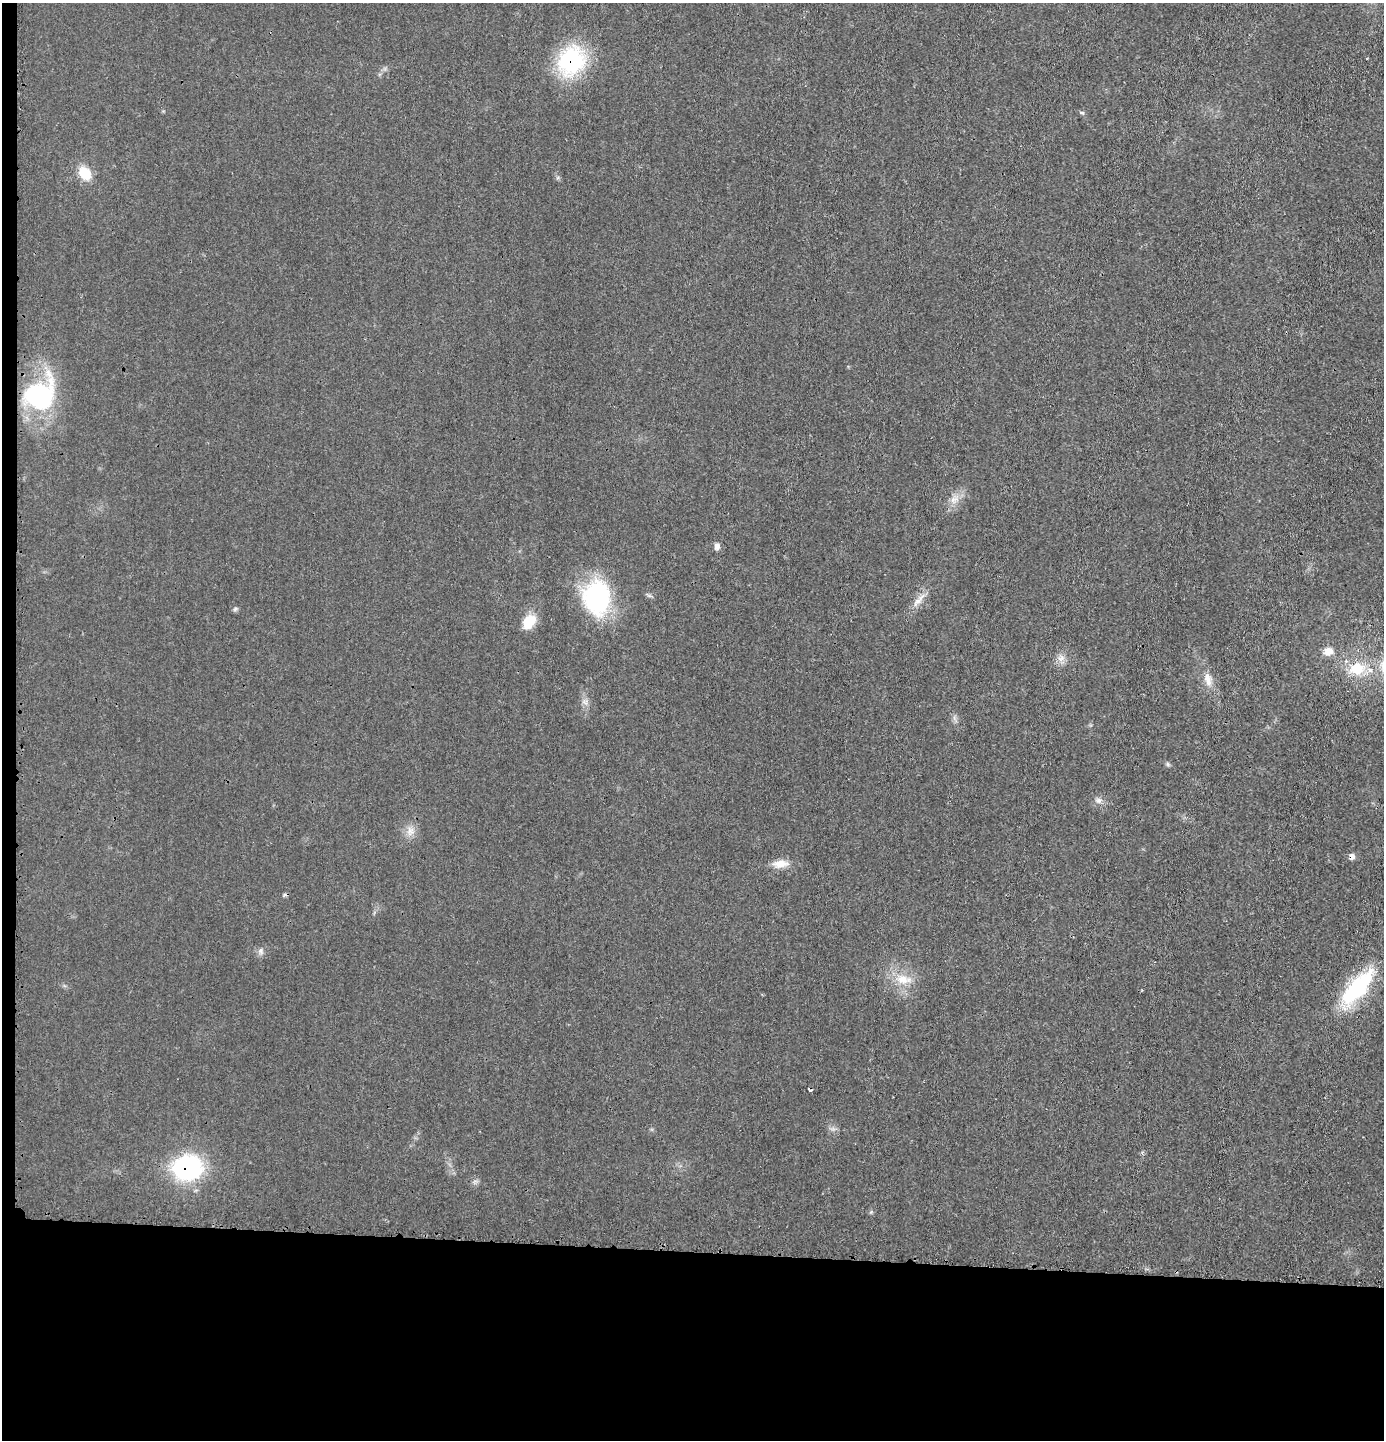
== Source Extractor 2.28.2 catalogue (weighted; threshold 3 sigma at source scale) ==
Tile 7 of 3 x 3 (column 1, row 3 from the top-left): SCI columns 103-1484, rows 3-1440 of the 4357 x 4324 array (HDU 1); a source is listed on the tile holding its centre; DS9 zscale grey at full resolution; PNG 1386 x 1442 px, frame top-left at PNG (2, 3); no overlay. Shown black and unused: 14% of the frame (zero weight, under 3 of 4 exposures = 1% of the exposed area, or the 3 px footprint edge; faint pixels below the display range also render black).
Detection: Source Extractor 2.28.2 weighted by HDU 2 'WHT'; one run over the whole footprint, this tile lists its part. Background 0.0212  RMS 0.0047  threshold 0.0211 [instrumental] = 3 sigma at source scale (4.5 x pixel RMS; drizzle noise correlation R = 1.50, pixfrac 1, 0.05/0.05 arcsec/px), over >= 5 px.
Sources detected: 24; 2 cosmic-ray / hot-pixel residue — not listed; the other 22 listed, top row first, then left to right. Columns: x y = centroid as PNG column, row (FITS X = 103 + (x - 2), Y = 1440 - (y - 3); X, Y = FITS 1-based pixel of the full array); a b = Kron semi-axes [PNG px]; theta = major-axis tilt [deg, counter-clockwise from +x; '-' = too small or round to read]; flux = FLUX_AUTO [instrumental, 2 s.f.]
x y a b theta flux
571 61 29 24 63 50
1082 113 6 4 -1 0.66
85 173 18 14 -50 8.8
39 396 35 31 14 50
954 499 14 6 27 3.1
717 546 9 7 -82 2
597 597 38 30 89 54
919 600 28 6 48 4.1
235 609 6 4 72 0.76
529 621 18 12 52 10
1328 651 11 10 - 4.2
1061 658 10 7 29 2.6
1356 668 21 17 12 14
1208 679 20 9 -77 5
1099 800 8 7 - 1.8
410 831 13 9 -78 3.5
1352 856 7 6 - 1.9
780 864 20 10 4 5.4
260 951 8 5 73 1.4
903 979 23 11 -9 8.1
1357 988 52 18 49 40
187 1168 24 20 4 71
Overlapping masked pixels (flux is a lower limit): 3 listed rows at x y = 571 61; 1352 856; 187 1168
Unlisted compact peaks at least as high as the median listed source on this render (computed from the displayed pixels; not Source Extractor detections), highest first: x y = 1168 764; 871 1212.